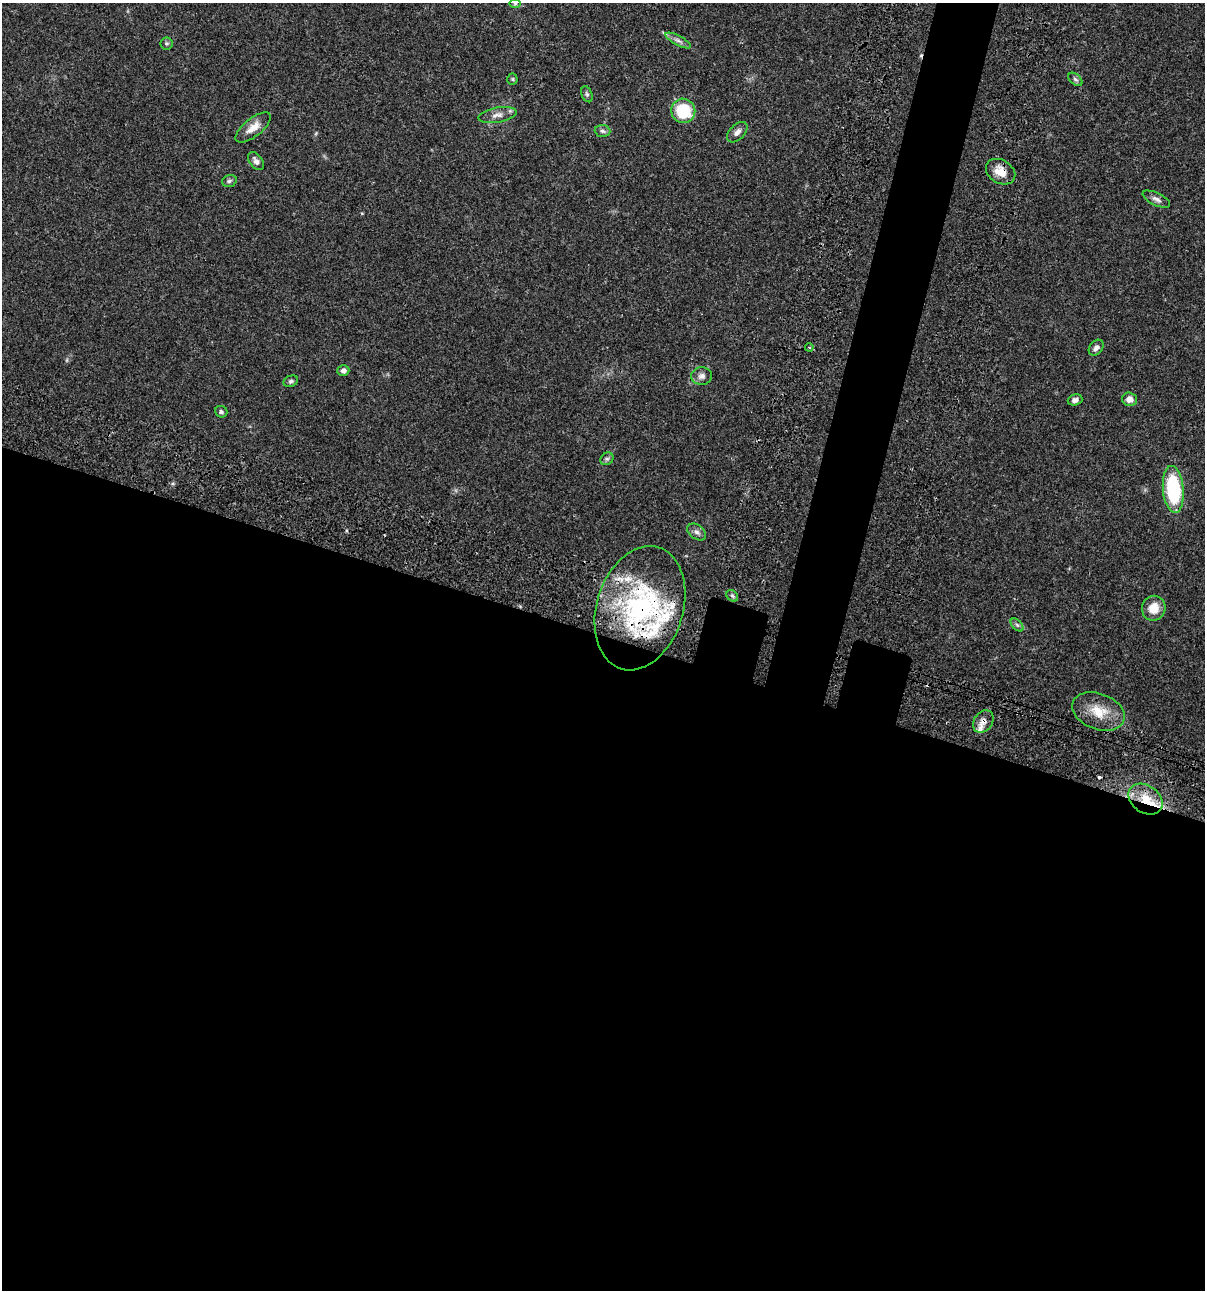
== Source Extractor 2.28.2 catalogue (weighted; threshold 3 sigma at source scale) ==
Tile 14 of 4 x 4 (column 2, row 4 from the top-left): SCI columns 1438-2640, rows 120-1407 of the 5404 x 5390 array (HDU 1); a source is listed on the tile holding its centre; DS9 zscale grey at full resolution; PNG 1207 x 1292 px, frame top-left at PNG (2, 3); each listed source drawn as its Kron ellipse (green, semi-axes under 4 px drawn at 4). Shown black and unused: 54% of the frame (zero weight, under 3 of 4 exposures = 9% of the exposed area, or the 3 px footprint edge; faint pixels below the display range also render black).
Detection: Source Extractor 2.28.2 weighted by HDU 2 'WHT'; one run over the whole footprint, this tile lists its part. Background 0.047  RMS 0.0061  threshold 0.0276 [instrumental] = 3 sigma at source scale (4.5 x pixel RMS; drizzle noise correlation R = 1.50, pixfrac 1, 0.05/0.05 arcsec/px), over >= 5 px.
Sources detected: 38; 3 cosmic-ray / hot-pixel residue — neither listed nor drawn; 2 inside a brighter listed object's ellipse — not listed separately; the other 33 listed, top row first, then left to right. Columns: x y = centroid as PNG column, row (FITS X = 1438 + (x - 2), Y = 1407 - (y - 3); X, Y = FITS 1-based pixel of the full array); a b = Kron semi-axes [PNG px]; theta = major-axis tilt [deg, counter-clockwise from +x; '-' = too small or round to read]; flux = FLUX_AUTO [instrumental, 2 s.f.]
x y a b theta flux
515 4 6 4 0 0.72
678 41 14 4 -28 2.5
166 43 6 6 - 1
512 79 5 5 - 0.81
1075 79 8 5 -41 1.3
587 94 8 5 -69 1.2
683 111 12 12 - 29
497 115 19 7 9 4.3
253 127 21 9 39 6.8
602 131 8 6 -5 1.7
737 132 12 7 45 3
256 161 10 6 -52 2.5
1001 172 16 11 -32 7.9
229 181 7 5 17 1.3
1156 199 15 6 -26 2.5
809 347 4 3 - 0.79
1096 348 9 6 51 2.4
343 370 6 5 - 2
702 376 10 9 - 2.8
291 381 7 5 21 1.3
1129 399 7 7 - 3.6
1075 400 7 5 17 2.4
221 412 6 5 - 1.4
607 459 7 6 - 1.4
1173 489 23 10 -85 47
697 532 10 7 -36 2.3
732 596 6 5 - 1.1
640 608 64 43 73 110
1154 608 12 11 - 8.9
1017 625 8 4 -45 1.2
1098 711 27 18 -21 14
983 721 12 9 53 3.7
1145 799 18 13 -35 13
Overlapping masked pixels (flux is a lower limit): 4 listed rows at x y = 1001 172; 640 608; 983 721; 1145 799